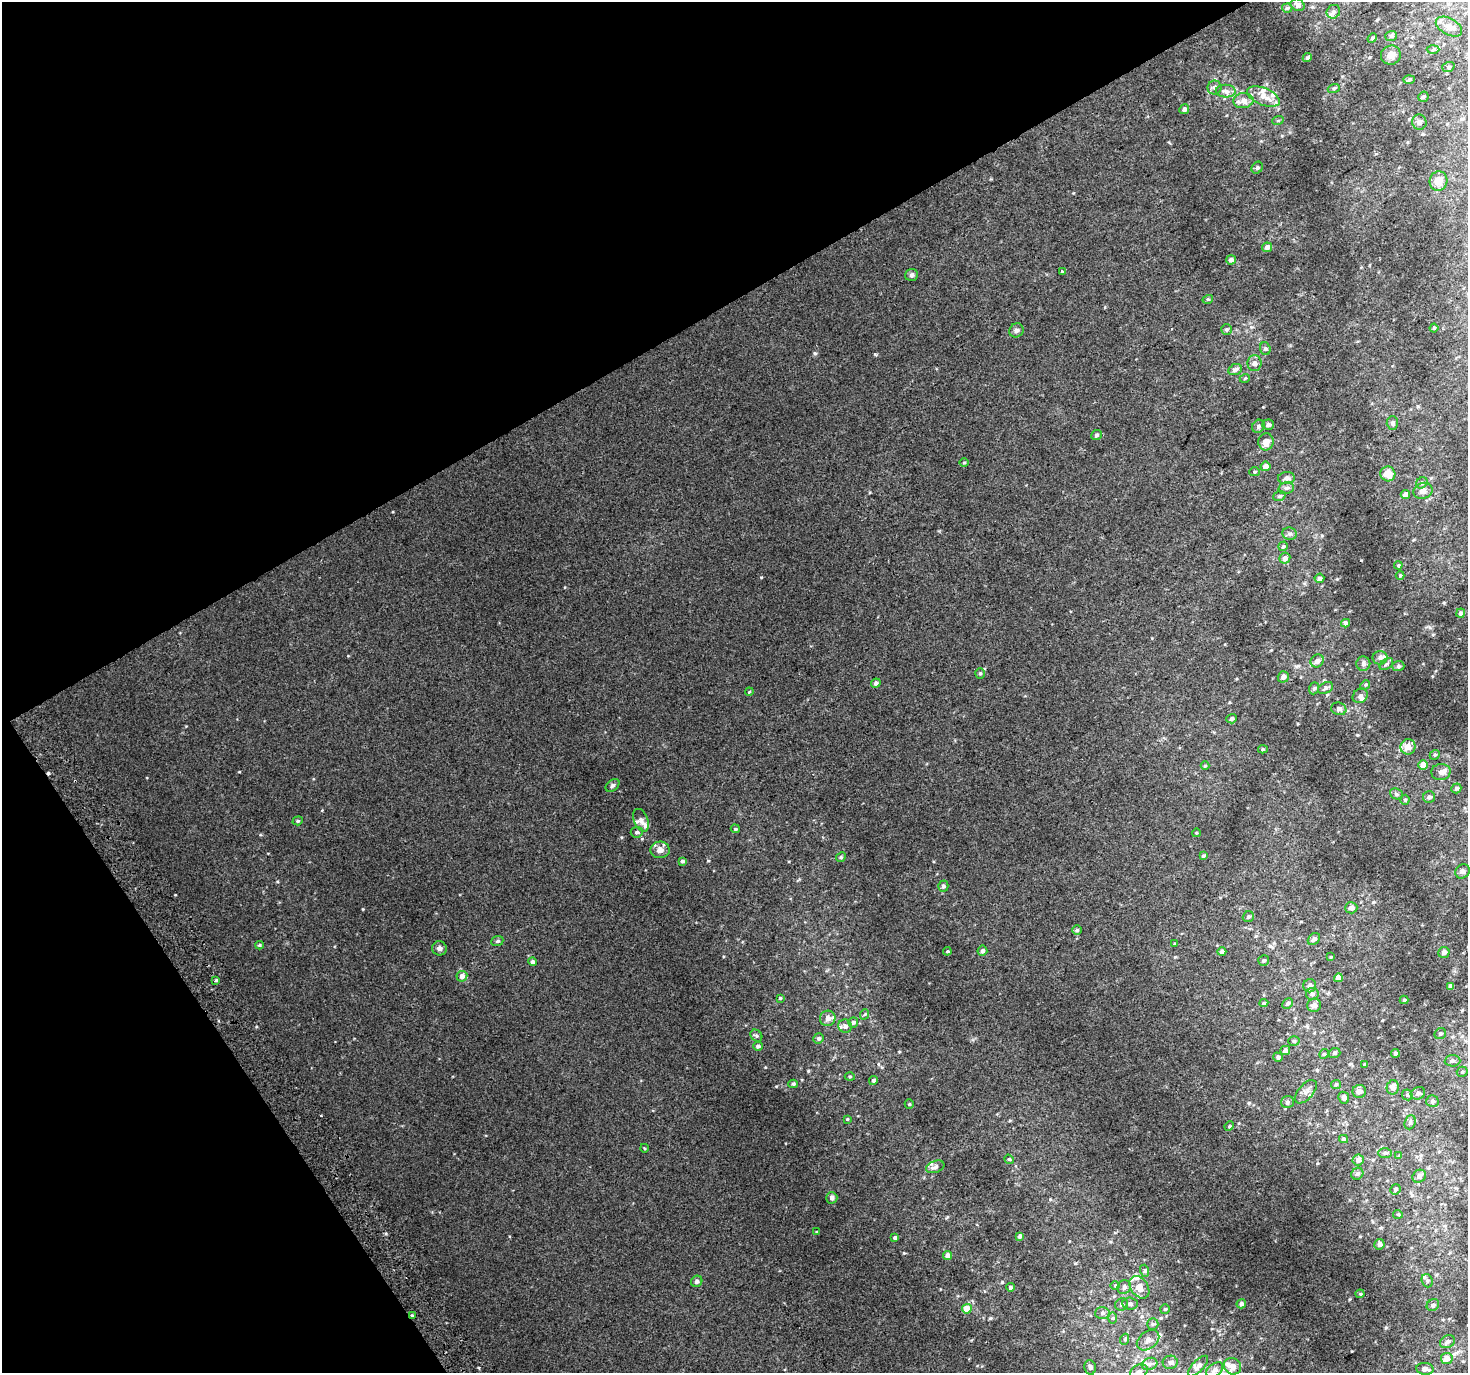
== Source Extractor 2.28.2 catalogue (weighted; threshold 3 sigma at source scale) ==
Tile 5 of 4 x 4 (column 1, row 2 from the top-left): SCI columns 42-1507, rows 2939-4309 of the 5943 x 5816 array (HDU 1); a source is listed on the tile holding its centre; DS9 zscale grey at full resolution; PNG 1470 x 1375 px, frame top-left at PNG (2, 2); each listed source drawn as its Kron ellipse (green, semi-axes under 4 px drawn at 4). Shown black and unused: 30% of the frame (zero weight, under 2 of 3 exposures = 2% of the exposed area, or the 3 px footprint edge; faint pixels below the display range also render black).
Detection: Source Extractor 2.28.2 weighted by HDU 2 'WHT'; one run over the whole footprint, this tile lists its part. Background 0.0308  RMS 0.0078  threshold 0.0351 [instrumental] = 3 sigma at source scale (4.5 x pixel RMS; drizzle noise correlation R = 1.50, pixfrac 1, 0.0396/0.0396 arcsec/px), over >= 5 px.
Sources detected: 215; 3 cosmic-ray / hot-pixel residue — neither listed nor drawn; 12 inside a brighter listed object's ellipse — not listed separately; the other 200 listed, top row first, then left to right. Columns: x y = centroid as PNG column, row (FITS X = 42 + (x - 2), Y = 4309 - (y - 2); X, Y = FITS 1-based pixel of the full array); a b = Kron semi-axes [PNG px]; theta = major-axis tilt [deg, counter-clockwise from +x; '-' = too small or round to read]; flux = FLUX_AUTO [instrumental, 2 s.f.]
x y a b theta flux
1298 5 7 6 - 1.7
1287 8 5 4 - 1.4
1333 12 7 6 - 1.9
1449 27 14 8 -29 5.9
1391 36 6 5 - 1.2
1372 38 5 4 - 0.97
1433 50 6 4 2 1
1391 55 10 9 - 5.1
1307 58 5 4 - 1.2
1448 67 6 5 - 1.3
1409 80 6 4 2 0.86
1214 87 7 7 - 2
1334 88 6 4 19 0.93
1226 91 10 6 -1 2.9
1263 96 17 8 -23 7.6
1423 97 5 5 - 1.4
1243 101 10 7 6 4.3
1184 109 5 4 - 2.3
1278 120 6 3 20 0.76
1419 122 7 7 - 2.4
1257 168 6 5 - 1.3
1438 181 10 9 - 5.8
1267 247 5 5 - 3.2
1231 260 5 4 - 2.4
1062 272 3 3 - 5
912 275 6 6 - 1.5
1208 299 5 3 - 0.81
1434 328 4 4 - 0.88
1226 329 5 5 - 1.3
1016 330 7 6 - 2.2
1265 349 6 5 - 1.4
1254 363 8 7 - 2.7
1235 370 7 5 24 2.4
1245 378 5 3 - 0.68
1392 423 7 6 - 1.7
1268 425 6 5 - 2.1
1258 426 7 5 54 1.7
1096 435 5 5 - 1.4
1266 442 8 7 - 4.9
964 463 5 3 - 0.72
1265 466 5 4 - 4.4
1254 472 5 4 - 0.89
1388 474 7 7 - 7.8
1286 478 8 6 5 2.5
1422 483 6 5 - 1.3
1286 488 8 6 14 1.9
1423 491 10 8 22 3.1
1405 494 4 4 - 2.8
1279 496 6 5 - 1.3
1290 534 7 6 - 1.8
1283 546 5 4 - 1.2
1285 558 5 5 - 3.4
1398 565 4 3 - 0.77
1400 575 4 4 - 0.69
1319 578 5 5 - 2.1
1461 613 4 4 - 1.5
1346 623 4 4 - 3.3
1380 658 7 6 - 2.5
1317 661 7 6 - 3.5
1363 664 7 7 - 2.2
1386 664 7 5 37 1.5
1398 666 6 5 - 1.3
980 673 5 4 - 1
1283 677 6 5 - 2.7
876 683 5 4 - 1.9
1365 685 5 4 - 0.9
1314 688 6 4 70 1.4
1326 688 8 5 28 1.7
749 692 4 3 - 0.6
1360 696 8 6 42 2
1339 709 8 6 -19 2.3
1232 719 5 4 - 1.6
1408 747 8 7 - 6.5
1263 749 5 4 - 1.1
1435 755 5 4 - 0.99
1423 765 4 4 - 7.7
1205 766 4 4 - 0.68
1441 772 9 8 - 3.3
612 785 8 5 40 1.5
1456 788 5 5 - 1.6
1396 794 6 5 - 1.4
1429 797 6 5 - 2.3
1405 800 5 4 - 1.1
641 820 12 7 -68 3.4
298 821 5 4 - 0.88
735 829 5 4 - 0.78
637 832 6 5 - 1.8
1196 833 4 3 - 0.52
660 850 9 8 - 4.6
1204 856 4 3 - 0.99
841 857 5 4 - 0.87
682 861 4 4 - 1.6
1463 871 7 6 - 2
943 886 5 5 - 1.7
1351 908 6 5 - 2.6
1248 917 6 5 - 1.4
1077 930 5 4 - 1.1
1314 939 7 5 46 2.2
497 941 6 5 - 1.2
1175 944 4 3 - 0.98
259 945 4 4 - 0.82
439 948 7 7 - 2.1
947 951 4 4 - 0.75
982 951 5 5 - 1.9
1222 952 4 4 - 2.3
1444 952 6 5 - 3.1
1331 957 4 3 - 1
1264 960 5 5 - 1.4
532 962 4 4 - 2.1
462 976 5 5 - 3.2
1338 978 4 4 - 6.4
216 980 3 3 - 2
1310 986 6 6 - 2.8
1450 986 4 4 - 2.3
1312 994 6 6 - 2.2
780 998 3 3 - 0.87
1404 1000 4 4 - 0.79
1264 1003 4 4 - 0.98
1288 1003 6 4 44 1.6
1314 1005 7 6 - 3.6
865 1014 5 3 - 0.74
828 1018 8 7 - 3.7
853 1022 5 5 - 1.5
845 1026 7 6 - 2.4
1440 1034 6 5 - 1.3
756 1036 6 5 - 1.4
819 1038 5 5 - 1.5
1294 1041 5 5 - 1.2
758 1046 5 4 - 1.6
1285 1050 5 4 - 2.6
1334 1053 6 5 - 1.4
1395 1053 4 4 - 1.4
1324 1054 5 4 - 1
1278 1057 5 4 - 1.3
1453 1061 8 5 2 1.7
1365 1065 4 3 - 1.3
1462 1072 5 5 - 1.2
850 1076 5 3 - 0.78
873 1080 4 4 - 1.4
793 1084 4 4 - 1
1336 1084 5 4 - 0.96
1393 1087 7 6 - 3.8
1359 1091 7 6 - 3
1306 1092 14 7 50 3.7
1418 1093 7 6 - 2
1407 1095 6 5 - 1.1
1344 1098 6 5 - 2.3
1432 1101 6 6 - 1.6
1287 1102 6 6 - 1.8
909 1104 5 4 - 0.82
847 1119 4 4 - 0.63
1410 1122 7 5 69 1.4
1229 1126 5 4 - 0.8
1344 1139 4 3 - 1.4
644 1148 4 3 - 0.57
1385 1153 7 5 1 1.4
1399 1156 4 4 - 0.94
1009 1159 5 4 - 0.84
1358 1160 5 5 - 3.5
935 1167 9 6 19 2.3
1357 1174 6 5 - 1.6
1419 1176 7 6 - 3.2
1395 1189 5 5 - 1.3
832 1198 6 5 - 2.1
1398 1214 5 4 - 0.81
817 1232 4 3 - 0.54
1020 1236 4 4 - 2.4
895 1237 4 4 - 1.3
1379 1244 5 5 - 2.5
948 1255 5 4 - 3.8
1145 1271 6 4 -72 1.1
697 1281 6 5 - 1.5
1427 1281 7 5 -70 1.6
1115 1285 5 3 - 0.7
1010 1287 4 4 - 1.6
1124 1287 7 6 - 2.7
1139 1287 12 8 -54 7.7
1360 1294 4 4 - 0.76
1121 1304 6 6 - 2.1
1130 1304 7 6 - 2.1
1241 1304 5 4 - 2.1
1433 1305 6 5 - 1.9
967 1309 5 4 - 11
1165 1309 5 4 - 0.97
1102 1313 7 6 - 2
412 1316 3 3 - 1.1
1113 1318 6 4 89 1.1
1153 1324 5 5 - 1.2
1125 1339 5 3 - 0.82
1148 1340 12 8 37 4.2
1447 1342 8 6 31 2.5
1447 1358 6 5 - 6.1
1170 1362 7 6 - 2.1
1150 1364 8 6 21 2.4
1198 1366 13 5 46 3.1
1232 1366 9 8 - 4.4
1090 1367 7 5 -77 1.8
1425 1369 8 6 -7 3.6
1215 1370 9 6 37 2.9
1139 1371 9 6 26 2.6
Overlapping masked pixels (flux is a lower limit): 1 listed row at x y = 412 1316
Isophote crosses this tile's border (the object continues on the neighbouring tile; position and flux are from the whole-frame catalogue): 1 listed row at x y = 1139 1371
Unlisted compact peaks at least as high as the median listed source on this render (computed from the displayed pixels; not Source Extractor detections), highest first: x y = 815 353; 363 909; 875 354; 904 1253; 708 861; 808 1071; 990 1318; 899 1052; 1249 1103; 1263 407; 1357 735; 565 587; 348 656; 642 839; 621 837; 1350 1299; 256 1027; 322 810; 1432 676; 186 726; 1073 193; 260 835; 1386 1328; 947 1217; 761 578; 1161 1318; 1050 1199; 1175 957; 766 1067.